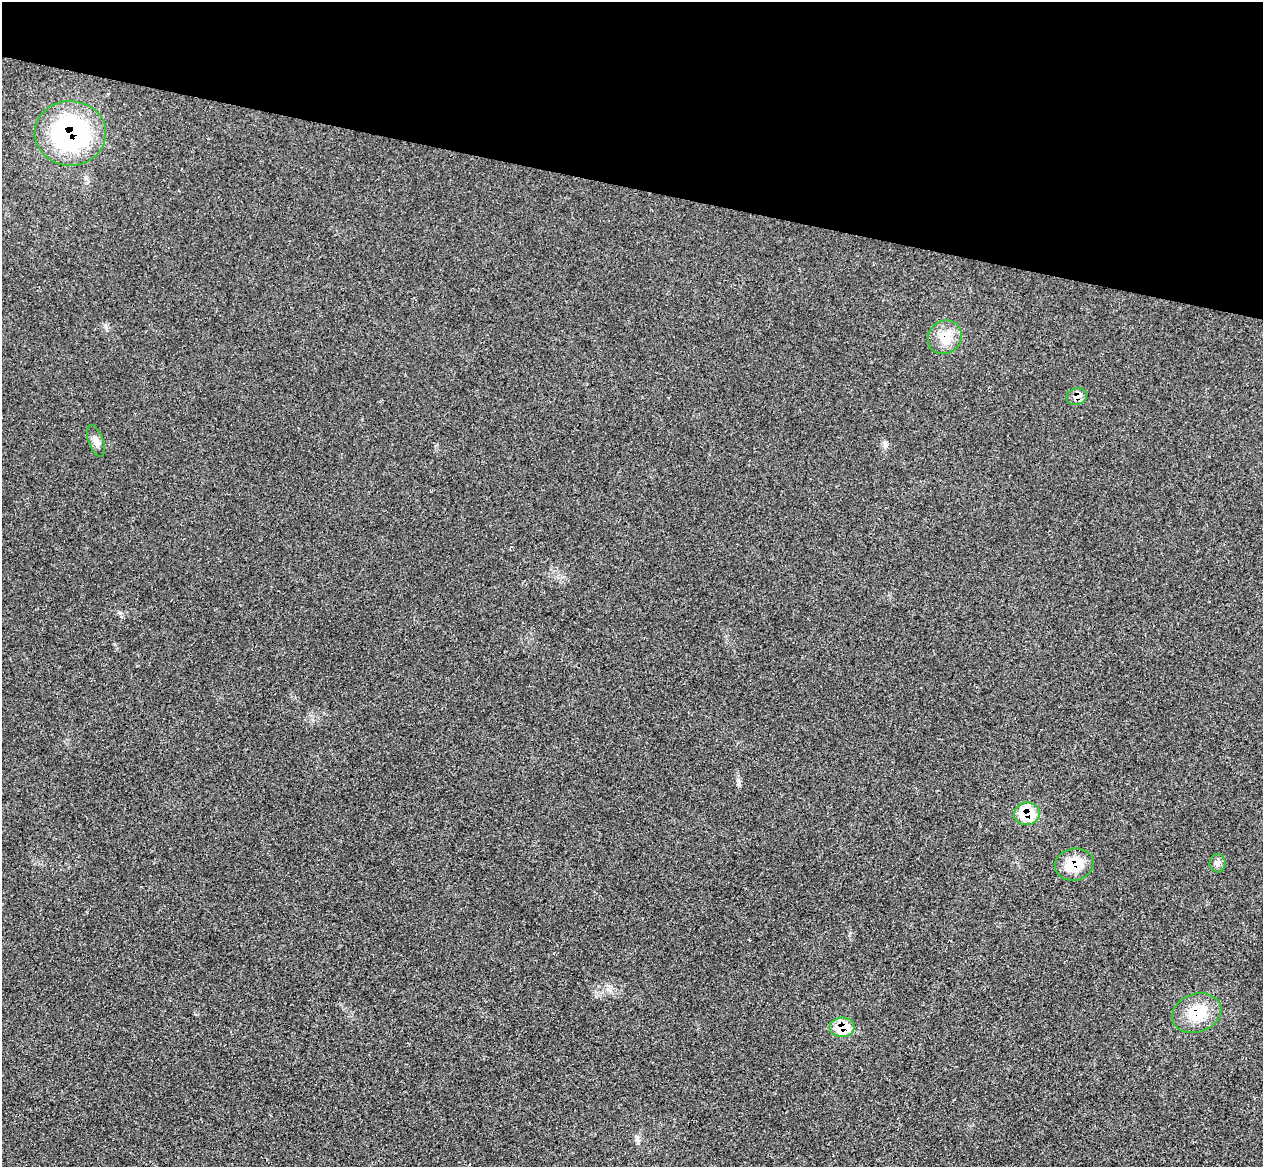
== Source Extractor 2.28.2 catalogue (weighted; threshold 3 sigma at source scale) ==
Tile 2 of 4 x 4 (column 2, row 1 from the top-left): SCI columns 1281-2541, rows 3797-4961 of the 5084 x 5145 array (HDU 1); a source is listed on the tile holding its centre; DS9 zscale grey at full resolution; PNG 1265 x 1169 px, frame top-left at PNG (2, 2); each listed source drawn as its Kron ellipse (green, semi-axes under 4 px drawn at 4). Shown black and unused: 16% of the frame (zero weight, under 3 of 4 exposures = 6% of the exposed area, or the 3 px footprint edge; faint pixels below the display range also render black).
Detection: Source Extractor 2.28.2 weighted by HDU 2 'WHT'; one run over the whole footprint, this tile lists its part. Background 0.0253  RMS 0.0061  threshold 0.0274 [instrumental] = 3 sigma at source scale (4.5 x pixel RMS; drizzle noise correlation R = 1.50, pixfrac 1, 0.05/0.05 arcsec/px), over >= 5 px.
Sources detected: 9; all 9 listed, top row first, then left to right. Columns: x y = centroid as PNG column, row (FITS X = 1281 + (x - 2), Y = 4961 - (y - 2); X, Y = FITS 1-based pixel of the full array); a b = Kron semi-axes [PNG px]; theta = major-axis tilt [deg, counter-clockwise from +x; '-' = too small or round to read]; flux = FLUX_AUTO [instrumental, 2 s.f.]
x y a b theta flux
70 133 36 32 -1 89
945 337 18 16 44 11
1077 397 10 8 21 4
96 441 16 7 -70 3.5
1027 814 13 11 7 21
1218 863 9 8 - 2.3
1074 865 19 16 12 15
1197 1013 25 19 19 19
842 1027 12 10 5 16
Overlapping masked pixels (flux is a lower limit): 7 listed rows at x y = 70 133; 945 337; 1077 397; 1027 814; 1074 865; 1197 1013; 842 1027